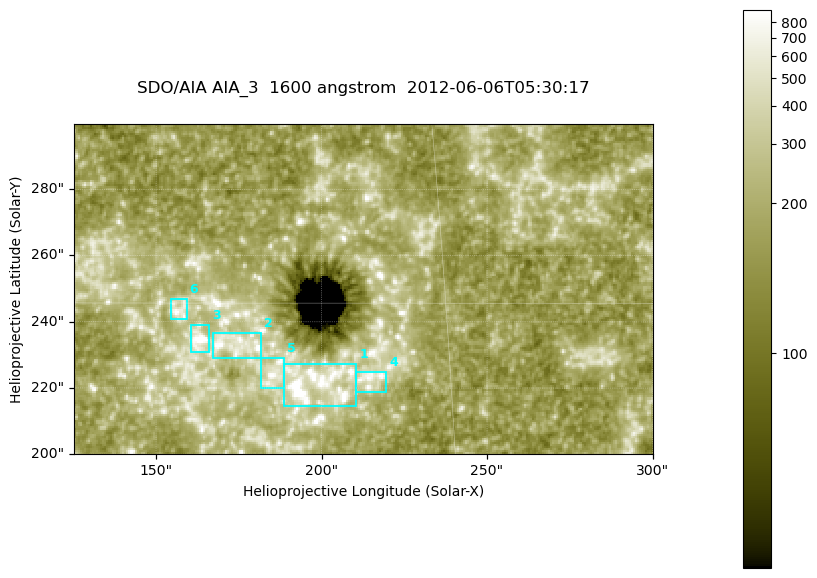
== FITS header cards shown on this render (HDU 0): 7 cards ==
TELESCOP= 'SDO/AIA '
INSTRUME= 'AIA_3   '
WAVELNTH=                 1600
WAVEUNIT= 'angstrom'
DATE-OBS= '2012-06-06T05:30:17.12'
CTYPE1  = 'HPLN-TAN'
CTYPE2  = 'HPLT-TAN'

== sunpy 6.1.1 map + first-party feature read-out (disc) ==
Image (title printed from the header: SDO/AIA AIA_3  1600 angstrom  2012-06-06T05:30:17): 287 x 164 px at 0.609 arcsec/px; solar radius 946 arcsec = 1552 px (partial field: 0.6% of the solar disc is inside the frame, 100% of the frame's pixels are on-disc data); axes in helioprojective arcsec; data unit not stated in the header (colour bar unlabelled)
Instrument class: DISC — disc imager (sunpy class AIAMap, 1600 A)
Bright regions (active regions / flare kernels): reference = the on-disc median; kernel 3 px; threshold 5 sigma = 314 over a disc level ~179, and >= 1.15x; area >= 47 px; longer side >= 3 px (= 1.8 arcsec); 6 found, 6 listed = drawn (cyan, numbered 1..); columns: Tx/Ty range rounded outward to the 2 arcsec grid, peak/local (2 s.f.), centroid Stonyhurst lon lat
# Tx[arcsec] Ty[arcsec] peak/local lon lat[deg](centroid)
1 188..212 214..228 16 +12 +14
2 166..182 228..238 5.2 +11 +14
3 160..166 230..240 6.9 +10 +14
4 210..220 218..226 4.4 +13 +14
5 182..190 220..230 4.5 +12 +14
6 154..160 240..248 4.5 +10 +15